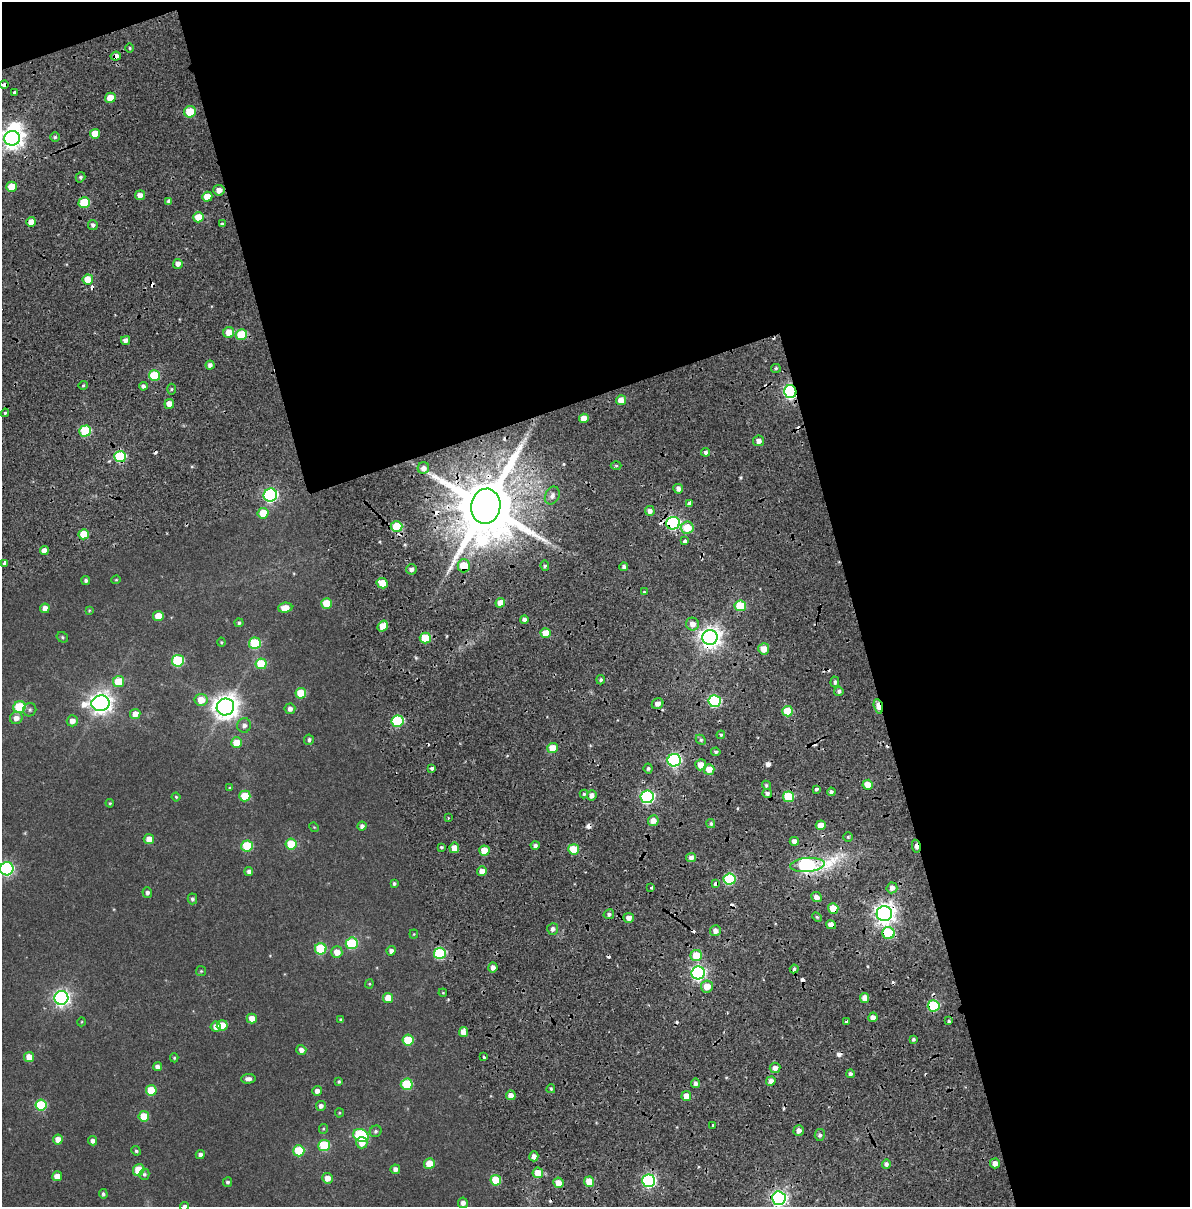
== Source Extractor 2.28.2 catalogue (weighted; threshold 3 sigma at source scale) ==
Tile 4 of 4 x 3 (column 4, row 1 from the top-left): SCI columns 3791-4978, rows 2568-3772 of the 5183 x 3931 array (HDU 1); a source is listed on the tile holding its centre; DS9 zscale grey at full resolution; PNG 1192 x 1209 px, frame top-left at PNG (2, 2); each listed source drawn as its Kron ellipse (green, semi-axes under 4 px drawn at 4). Shown black and unused: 44% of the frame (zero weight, under 2 of 4 exposures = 9% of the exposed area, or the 3 px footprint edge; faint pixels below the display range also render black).
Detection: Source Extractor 2.28.2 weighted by HDU 2 'WHT'; one run over the whole footprint, this tile lists its part. Background 0.0396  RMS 0.0085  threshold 0.0384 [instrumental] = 3 sigma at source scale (4.5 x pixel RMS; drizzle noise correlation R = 1.50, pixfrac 1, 0.0396/0.0396 arcsec/px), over >= 5 px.
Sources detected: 276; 1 inside a brighter object's white glare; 26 cosmic-ray / hot-pixel residue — neither listed nor drawn; the other 249 listed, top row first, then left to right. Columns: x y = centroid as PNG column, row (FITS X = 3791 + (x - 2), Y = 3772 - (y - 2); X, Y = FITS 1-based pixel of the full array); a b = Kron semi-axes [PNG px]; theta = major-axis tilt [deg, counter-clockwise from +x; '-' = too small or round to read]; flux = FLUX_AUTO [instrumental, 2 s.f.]
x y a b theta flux
130 48 4 3 - 0.73
116 56 5 4 - 4.4
4 84 4 3 - 7.1
14 92 3 3 - 2.7
110 98 5 5 - 8.4
190 112 6 5 - 20
95 134 5 5 - 10
55 137 5 4 - 1.2
12 138 8 7 - 520
80 177 5 4 - 1.4
11 187 5 5 - 14
219 190 5 5 - 4.8
140 195 5 4 - 4.3
207 197 5 5 - 11
169 201 4 4 - 1.6
84 203 6 5 - 28
198 217 5 5 - 14
31 222 5 4 - 6.4
222 224 3 3 - 1.6
93 225 5 5 - 2
178 264 5 5 - 3.5
88 279 5 5 - 12
229 332 5 5 - 10
241 335 5 5 - 27
126 340 5 4 - 3.7
210 365 4 4 - 2.8
776 368 5 4 - 1
154 376 5 5 - 31
83 385 4 4 - 0.95
143 386 4 4 - 2.3
172 389 5 3 - 0.9
790 392 6 6 - 180
621 400 5 5 - 8.9
169 404 5 5 - 6.4
5 413 4 3 - 0.83
584 418 5 4 - 7.2
85 431 6 5 - 46
759 441 5 5 - 3.3
706 452 4 4 - 1.9
120 457 6 5 - 52
616 466 5 3 - 0.85
423 468 6 5 - 2.8
678 489 5 4 - 3.3
270 495 7 6 - 140
552 496 9 7 64 3.3
690 504 4 4 - 16
486 506 17 14 80 7600
650 511 5 5 - 3.5
263 513 5 5 - 15
673 523 7 6 - 120
396 526 6 5 - 23
687 528 6 6 - 16
84 534 5 5 - 15
684 541 4 3 - 4.6
44 550 4 4 - 4.7
5 563 4 3 - 3.2
464 566 6 6 - 20
545 566 5 4 - 1.5
624 567 4 4 - 2
411 569 5 5 - 2.8
86 580 4 4 - 1.6
116 580 4 4 - 0.68
382 583 6 5 - 13
644 592 4 3 - 0.8
326 603 5 5 - 15
500 603 5 4 - 6.7
740 606 5 5 - 25
45 608 5 4 - 5.2
285 608 7 5 6 7.1
89 610 4 4 - 0.58
158 616 5 5 - 11
524 619 4 4 - 2.5
239 623 4 4 - 1.4
692 624 6 6 - 5.2
383 626 6 4 53 9.9
546 633 5 5 - 13
62 637 6 5 - 1
425 638 5 5 - 20
710 638 8 7 - 510
221 642 4 4 - 0.66
255 643 6 5 - 36
764 649 5 5 - 8.6
178 661 6 6 - 51
261 664 5 5 - 24
601 680 5 4 - 1.4
119 682 5 5 - 19
835 682 5 4 - 1.8
839 691 5 4 - 1.9
301 693 5 5 - 20
201 700 6 6 - 11
715 701 6 6 - 85
100 703 9 8 - 530
658 704 6 5 - 4.2
878 706 7 4 -73 16
19 707 6 5 - 48
225 707 9 8 - 730
290 709 5 5 - 3.2
30 710 7 6 - 1.9
788 711 5 5 - 24
135 714 5 5 - 6.4
16 718 6 6 - 4.6
72 721 5 5 - 4.4
397 721 6 5 - 61
244 725 7 7 - 2.9
721 735 4 4 - 1
309 740 5 5 - 1.6
701 740 6 4 -45 1.1
236 743 5 5 - 14
552 748 5 5 - 14
716 752 5 3 - 1.4
674 760 6 6 - 110
701 765 5 5 - 6.9
432 768 4 3 - 1.7
648 768 5 4 - 1.5
709 769 5 5 - 8.8
766 785 5 4 - 1.4
868 785 5 5 - 8.3
229 788 4 4 - 0.67
816 789 3 3 - 6
831 792 4 4 - 1.9
767 793 5 4 - 2.2
584 794 4 4 - 1
592 795 5 4 - 3.8
245 796 5 5 - 20
176 797 4 4 - 0.81
647 797 6 6 - 130
789 797 5 5 - 32
110 803 4 4 - 0.76
448 818 3 2 - 1.2
653 821 5 5 - 5.5
711 824 5 4 - 1.5
821 825 5 5 - 8.8
362 826 4 4 - 2.4
314 827 5 4 - 0.69
848 837 5 5 - 1.1
149 839 5 5 - 6.9
794 841 4 4 - 3.3
291 844 5 5 - 16
535 845 4 4 - 2.1
247 846 6 5 - 36
916 846 6 3 -79 4.7
441 847 3 3 - 0.9
454 848 5 5 - 8.4
574 849 5 5 - 18
484 851 5 5 - 15
691 857 5 4 - 3
807 865 17 7 5 130
7 869 6 6 - 120
249 871 4 4 - 2.6
482 871 5 4 - 5.4
729 879 6 5 - 59
394 883 4 3 - 1.3
716 884 4 4 - 10
651 888 3 3 - 1.2
892 888 5 5 - 3.8
147 893 5 5 - 1.9
816 897 5 5 - 3.8
192 899 5 4 - 1.6
833 908 5 5 - 13
884 913 7 7 - 500
609 914 5 4 - 1.9
817 917 5 3 - 0.87
629 918 5 5 - 4.1
831 925 5 4 - 5
553 929 6 5 - 2.6
715 931 5 5 - 4
888 933 6 6 - 39
414 934 4 4 - 0.64
352 943 6 6 - 45
321 949 6 5 - 37
391 951 4 4 - 2.7
337 952 6 5 - 7.1
440 953 6 5 - 58
696 955 5 5 - 18
493 967 5 4 - 3.6
794 969 4 4 - 1.3
201 971 5 5 - 0.81
698 973 6 6 - 180
369 984 4 4 - 0.71
707 986 6 6 - 10
443 993 4 3 - 0.62
61 998 7 7 - 240
388 998 5 5 - 8.8
865 998 5 4 - 5.7
934 1006 6 5 - 56
873 1017 5 4 - 4.3
252 1019 5 5 - 6.3
341 1020 4 3 - 1.3
846 1021 3 3 - 3.6
949 1021 3 3 - 4.2
81 1022 4 3 - 0.52
222 1025 5 5 - 12
216 1027 5 5 - 4.7
463 1032 5 4 - 5.7
913 1039 4 3 - 1.2
408 1040 5 5 - 27
301 1050 5 5 - 3.5
29 1057 5 5 - 9.2
484 1057 3 3 - 2
174 1058 4 4 - 0.89
157 1067 4 4 - 3.6
775 1068 5 5 - 3.9
850 1074 4 4 - 1.9
248 1079 7 5 5 2.8
339 1081 4 4 - 1.2
771 1081 5 4 - 3.8
695 1083 5 4 - 2.6
407 1084 6 5 - 34
551 1089 4 3 - 0.97
151 1090 5 5 - 21
317 1091 5 5 - 3.5
511 1095 5 4 - 5.3
686 1096 5 5 - 7.4
41 1105 6 5 - 42
321 1106 5 5 - 2.7
339 1113 4 4 - 0.71
144 1116 5 5 - 17
713 1125 3 3 - 1.3
323 1129 5 4 - 0.76
799 1130 5 5 - 3.8
376 1131 6 5 - 1.4
820 1135 6 5 - 2
361 1136 8 6 -25 70
58 1140 5 5 - 7.2
93 1141 4 4 - 3
362 1143 6 5 - 6
324 1145 6 5 - 39
136 1151 5 4 - 1.2
299 1151 5 5 - 30
200 1155 4 4 - 2.9
534 1156 5 4 - 3.9
995 1163 5 5 - 5.4
429 1164 5 5 - 12
886 1164 4 4 - 2.8
395 1169 5 4 - 3.7
139 1170 6 5 - 22
538 1173 5 5 - 12
144 1174 5 5 - 1.4
57 1176 5 5 - 6.2
327 1178 5 5 - 6.2
496 1180 5 5 - 23
649 1181 6 6 - 130
227 1182 5 4 - 1.4
589 1182 5 5 - 13
558 1183 5 5 - 8.8
103 1194 5 4 - 1.4
779 1198 7 6 - 230
463 1203 5 5 - 3.1
185 1206 4 4 - 1.9
Overlapping masked pixels (flux is a lower limit): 17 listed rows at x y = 116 56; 4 84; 790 392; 120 457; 486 506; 673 523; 464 566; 710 638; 878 706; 916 846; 807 865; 716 884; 833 908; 884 913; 831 925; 888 933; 934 1006
Isophote crosses this tile's border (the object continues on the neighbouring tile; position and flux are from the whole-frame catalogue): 4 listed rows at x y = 12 138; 7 869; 779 1198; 185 1206